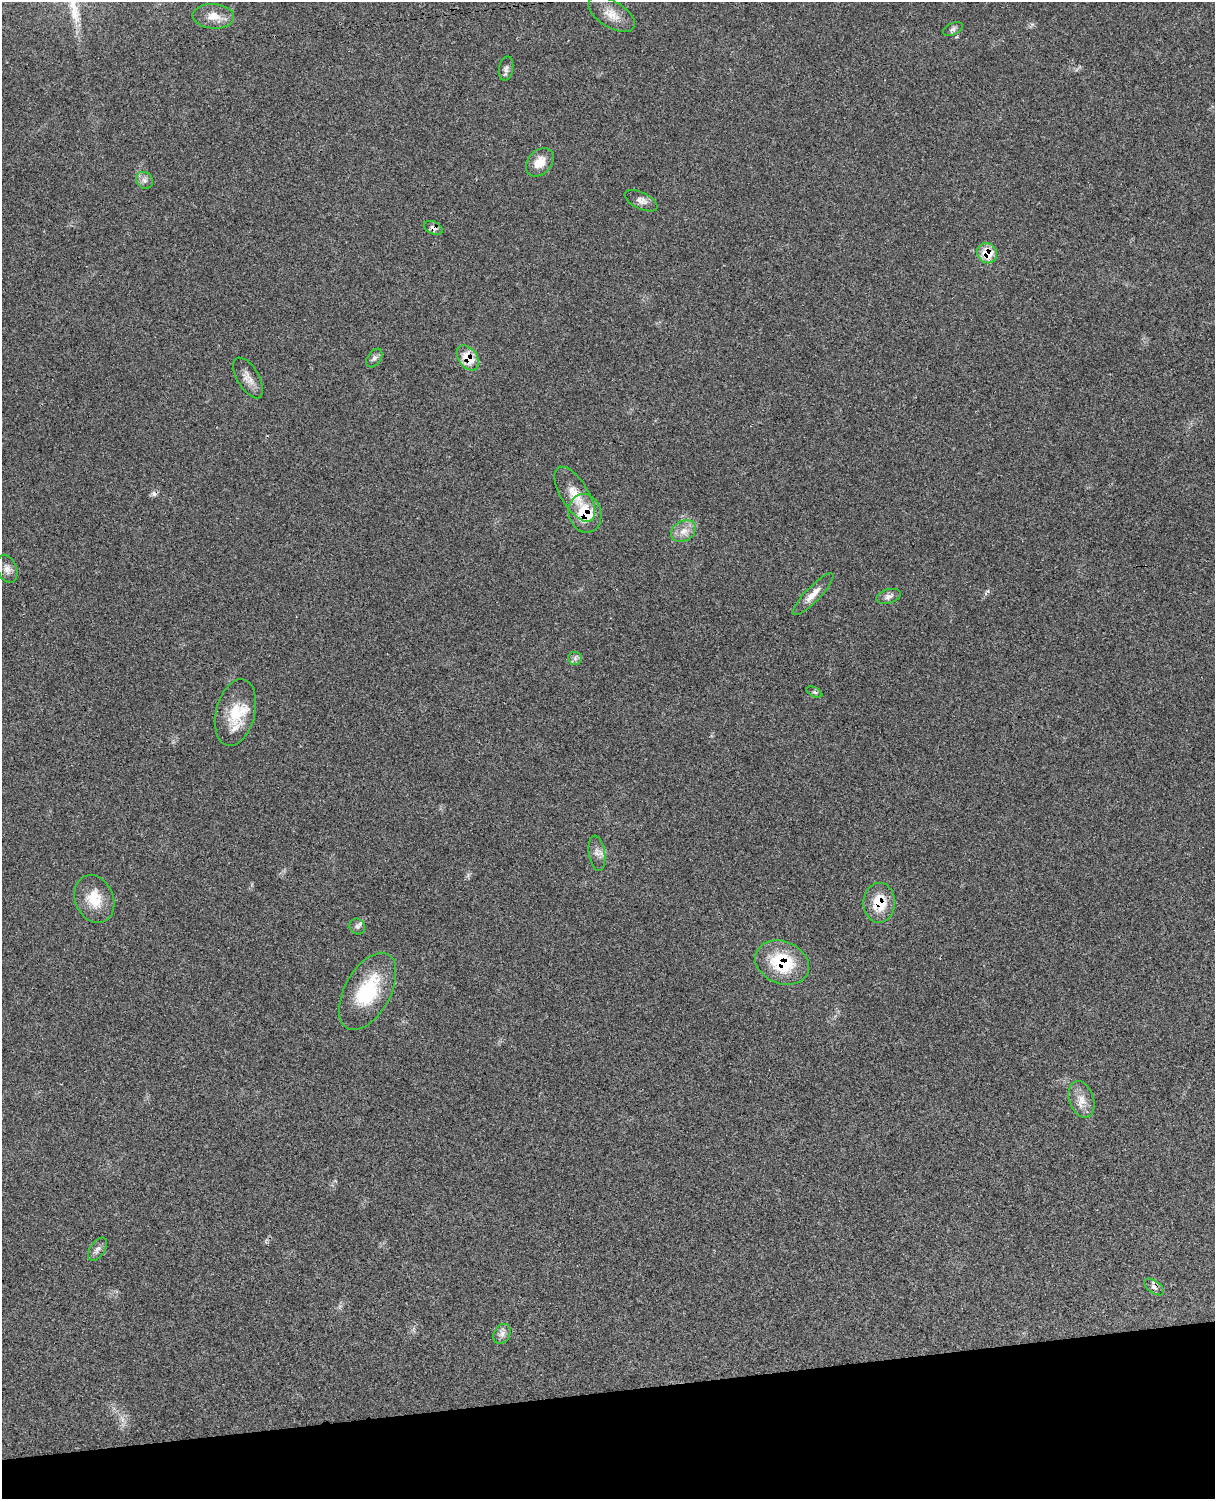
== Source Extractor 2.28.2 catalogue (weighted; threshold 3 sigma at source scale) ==
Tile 10 of 4 x 3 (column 2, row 3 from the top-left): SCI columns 1331-2543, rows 276-1772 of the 5088 x 4928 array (HDU 1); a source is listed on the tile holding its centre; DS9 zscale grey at full resolution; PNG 1217 x 1501 px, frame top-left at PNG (2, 2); each listed source drawn as its Kron ellipse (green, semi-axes under 4 px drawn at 4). Shown black and unused: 7% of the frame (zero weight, under 3 of 4 exposures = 6% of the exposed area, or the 3 px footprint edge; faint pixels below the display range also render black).
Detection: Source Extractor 2.28.2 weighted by HDU 2 'WHT'; one run over the whole footprint, this tile lists its part. Background 0.0761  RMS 0.0058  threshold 0.026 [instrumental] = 3 sigma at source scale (4.5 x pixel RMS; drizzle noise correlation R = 1.50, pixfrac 1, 0.05/0.05 arcsec/px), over >= 5 px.
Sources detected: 32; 1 cosmic-ray / hot-pixel residue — neither listed nor drawn; the other 31 listed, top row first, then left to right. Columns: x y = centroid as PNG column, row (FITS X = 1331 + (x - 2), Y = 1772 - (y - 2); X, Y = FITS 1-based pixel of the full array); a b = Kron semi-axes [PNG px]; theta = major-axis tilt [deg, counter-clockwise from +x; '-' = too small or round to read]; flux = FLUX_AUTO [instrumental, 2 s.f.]
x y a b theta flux
612 14 26 13 -31 8.5
213 16 21 12 -4 7.5
953 29 10 5 26 1.5
506 69 12 7 80 2.1
540 162 16 11 48 7.7
144 180 9 8 - 2.4
641 201 18 8 -25 3.6
433 228 10 6 -25 2.3
987 253 11 9 -49 11
374 358 10 6 54 1.9
468 358 14 9 -55 12
248 378 23 11 -59 5.5
575 494 31 13 -58 11
585 513 20 16 -73 19
683 531 13 9 31 5.1
7 569 14 9 -69 3.4
813 594 28 7 46 5.6
888 596 12 7 16 2.4
575 658 7 6 - 1.7
814 692 8 4 -27 1.2
235 713 34 19 76 19
597 853 18 8 -81 3.7
94 899 25 19 -68 13
879 903 20 16 89 15
357 926 8 7 - 1.8
782 963 28 21 -22 29
367 991 42 23 61 34
1081 1099 19 12 -72 6.6
97 1249 13 7 56 2.4
1154 1287 12 6 -36 2.3
502 1334 10 8 60 2.7
Overlapping masked pixels (flux is a lower limit): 7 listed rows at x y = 433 228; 987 253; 468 358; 585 513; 879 903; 782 963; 1154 1287